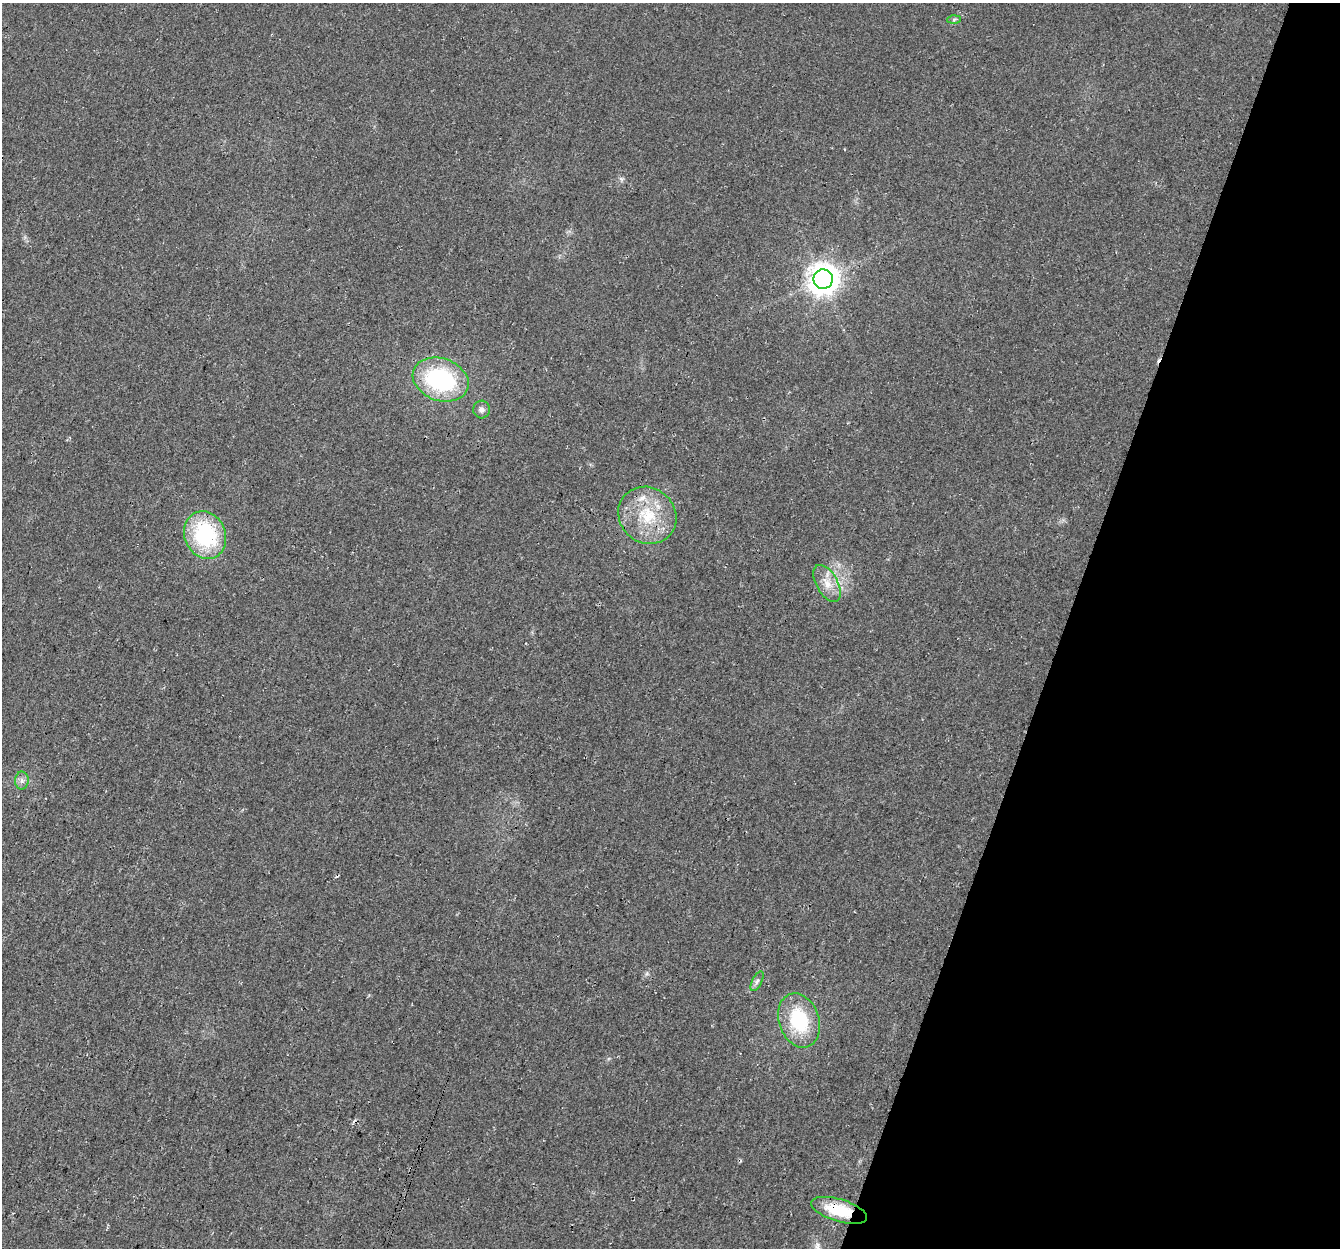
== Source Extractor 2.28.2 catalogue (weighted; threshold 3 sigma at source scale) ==
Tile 8 of 4 x 4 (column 4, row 2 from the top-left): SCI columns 4037-5374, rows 2767-4012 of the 5404 x 5593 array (HDU 1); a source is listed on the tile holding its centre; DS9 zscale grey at full resolution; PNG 1342 x 1250 px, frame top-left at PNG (2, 3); each listed source drawn as its Kron ellipse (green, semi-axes under 4 px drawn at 4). Shown black and unused: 21% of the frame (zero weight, under 3 of 4 exposures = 5% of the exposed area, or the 3 px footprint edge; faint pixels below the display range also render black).
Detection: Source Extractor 2.28.2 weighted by HDU 2 'WHT'; one run over the whole footprint, this tile lists its part. Background 0.0231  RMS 0.0069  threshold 0.0312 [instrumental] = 3 sigma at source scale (4.5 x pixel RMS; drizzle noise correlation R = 1.50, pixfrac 1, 0.0396/0.0396 arcsec/px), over >= 5 px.
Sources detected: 12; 1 inside a brighter listed object's ellipse — not listed separately; the other 11 listed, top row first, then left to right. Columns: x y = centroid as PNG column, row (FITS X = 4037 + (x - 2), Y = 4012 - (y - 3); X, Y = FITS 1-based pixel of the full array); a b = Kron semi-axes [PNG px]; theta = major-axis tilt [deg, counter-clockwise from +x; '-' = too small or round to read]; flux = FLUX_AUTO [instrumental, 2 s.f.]
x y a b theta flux
954 19 6 4 2 1.1
823 279 10 9 - 1000
441 379 29 21 -19 77
482 409 9 8 - 3.1
647 515 30 27 -39 35
205 535 24 20 -67 66
827 583 20 10 -60 10
22 781 9 7 89 2.9
757 981 11 5 63 2.3
799 1020 28 20 -71 44
839 1210 29 11 -17 28
Overlapping masked pixels (flux is a lower limit): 1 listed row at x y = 839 1210
Unlisted compact peaks at least as high as the median listed source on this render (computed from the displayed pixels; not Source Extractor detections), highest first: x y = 621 179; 647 974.